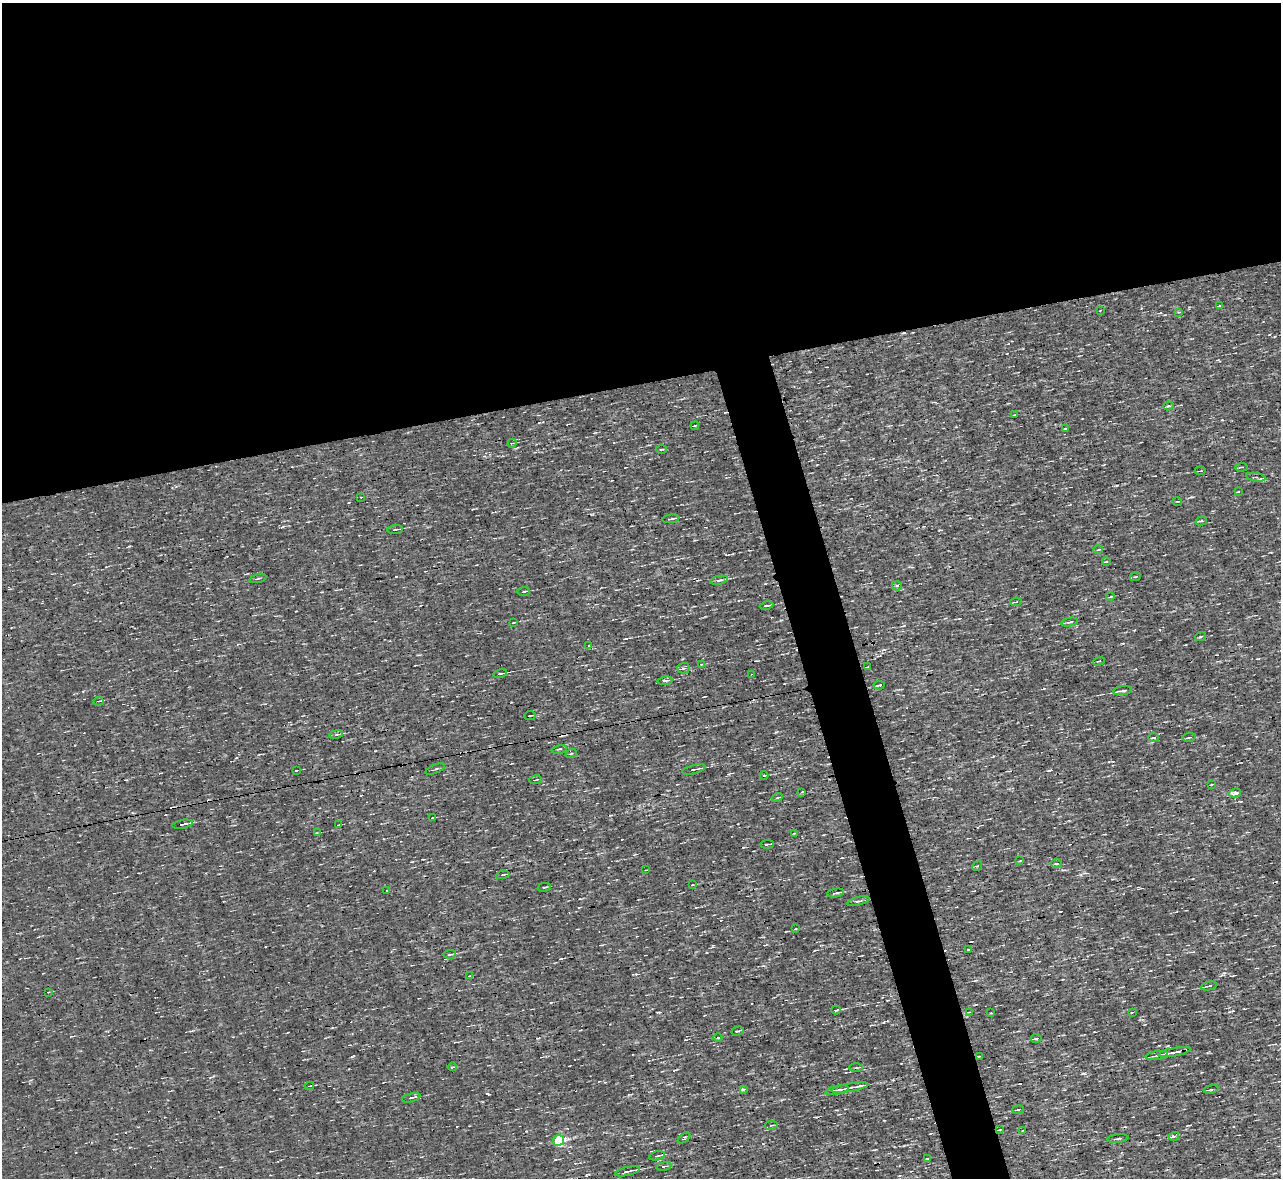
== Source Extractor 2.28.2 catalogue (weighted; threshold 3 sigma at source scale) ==
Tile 2 of 4 x 4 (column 2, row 1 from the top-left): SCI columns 1280-2558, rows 3672-4847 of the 5117 x 5112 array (HDU 1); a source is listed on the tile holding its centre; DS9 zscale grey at full resolution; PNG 1283 x 1180 px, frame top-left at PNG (2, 3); each listed source drawn as its Kron ellipse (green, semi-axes under 4 px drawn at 4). Shown black and unused: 35% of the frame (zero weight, under 3 of 4 exposures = <1% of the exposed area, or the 3 px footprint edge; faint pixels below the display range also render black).
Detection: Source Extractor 2.28.2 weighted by HDU 2 'WHT'; one run over the whole footprint, this tile lists its part. Background 0.00314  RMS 0.044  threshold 0.2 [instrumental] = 3 sigma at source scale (4.5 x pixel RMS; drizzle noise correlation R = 1.50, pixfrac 1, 0.05/0.05 arcsec/px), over >= 5 px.
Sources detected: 114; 5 cosmic-ray / hot-pixel residue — neither listed nor drawn; the other 109 listed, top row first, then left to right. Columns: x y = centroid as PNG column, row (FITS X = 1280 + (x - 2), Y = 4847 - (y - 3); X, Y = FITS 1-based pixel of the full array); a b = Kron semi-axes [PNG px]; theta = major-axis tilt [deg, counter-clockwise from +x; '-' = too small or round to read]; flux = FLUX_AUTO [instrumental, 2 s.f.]
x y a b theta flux
1219 306 3 2 - 3.1
1100 311 3 2 - 2.9
1179 312 4 3 - 4.2
1168 406 5 3 - 5.8
1015 415 4 2 - 2.9
695 426 4 2 - 3.6
1065 429 3 2 - 3.5
512 443 4 4 - 5
661 449 6 3 2 5.4
1241 467 6 2 3 4.6
1200 471 5 2 - 4
1256 477 9 3 -10 6.6
1238 492 3 2 - 3.2
361 497 3 2 - 2.9
1177 501 5 3 - 4.2
671 519 8 2 9 8.4
1201 521 6 3 14 8.6
395 529 8 3 5 6.4
1098 550 4 3 - 4.4
1106 562 4 2 - 3
1135 577 5 3 - 3.7
258 578 9 3 15 5.8
719 580 9 4 11 11
897 586 5 4 - 7.6
524 591 6 3 6 6.4
1110 597 4 3 - 4.3
1016 602 6 2 8 4.9
767 605 7 2 10 10
1070 622 8 4 11 10
513 623 4 2 - 3.1
1200 637 5 3 - 4.3
589 646 3 2 - 5.4
1099 661 6 3 16 4.6
701 664 4 3 - 4.2
867 667 3 2 - 2.8
683 668 6 5 - 7.1
500 674 7 3 13 12
752 674 3 3 - 3.1
665 681 7 4 8 9.7
879 685 5 2 - 8.4
1123 691 9 4 8 12
98 701 5 2 - 3.7
530 715 5 2 - 4.8
336 734 7 3 9 6.9
1189 737 7 4 10 7
1154 738 5 3 - 4.5
559 749 7 3 11 6.2
571 754 5 3 - 4.5
435 769 10 2 21 6.4
694 769 12 3 14 14
296 770 3 2 - 2.9
764 776 4 3 - 4.9
535 780 6 2 10 4.1
1211 784 3 2 - 2.9
802 792 3 3 - 6.6
1235 793 6 4 13 24
777 798 5 3 - 4.7
433 818 3 2 - 3.8
183 824 10 3 11 14
338 825 3 2 - 3.4
317 832 4 2 - 3.6
795 833 3 2 - 3.5
767 844 7 2 6 5.9
1020 861 3 2 - 2.7
1056 864 6 3 -6 6
977 866 5 4 - 5.4
646 870 2 2 - 2.7
503 875 7 3 12 7.7
692 885 3 2 - 3.2
544 887 6 2 12 5
387 891 3 3 - 23
836 893 8 3 10 10
858 901 11 3 14 10
796 929 4 2 - 3.5
968 949 4 2 - 3.9
450 954 6 3 2 6.4
470 976 4 2 - 4.4
1209 986 8 3 13 8.3
48 992 2 2 - 2.6
836 1010 4 2 - 7.1
969 1012 2 2 - 2.9
1132 1012 3 2 - 3.5
991 1013 2 2 - 3.8
738 1031 6 2 14 5.2
718 1038 4 3 - 4.8
1036 1038 5 3 - 9.3
1175 1052 16 3 11 50
1157 1055 11 2 8 9.6
979 1056 3 2 - 5.5
452 1067 5 3 - 3.8
856 1068 7 3 0 6.9
310 1086 4 3 - 4.3
850 1088 19 4 10 22
743 1089 4 3 - 13
1211 1089 7 3 11 8.3
837 1090 12 3 12 33
411 1098 9 3 14 13
1018 1110 6 2 11 5.1
771 1125 7 3 8 5.7
999 1130 4 2 - 3.5
1023 1130 3 2 - 3.2
1174 1136 5 3 - 8.3
684 1138 7 3 39 6.5
1118 1139 11 3 7 7.5
559 1140 5 5 - 300
657 1156 8 3 13 8.7
927 1159 3 2 - 3.2
664 1166 7 3 11 6.7
627 1171 13 3 13 19
Overlapping masked pixels (flux is a lower limit): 2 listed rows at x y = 1175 1052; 999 1130
Unlisted compact peaks at least as high as the median listed source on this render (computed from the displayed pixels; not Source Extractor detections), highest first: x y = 1084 1073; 488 1094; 884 1022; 1224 973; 1191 497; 776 732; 1049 770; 1222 420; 129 546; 551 1003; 539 423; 282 527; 1044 688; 993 756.